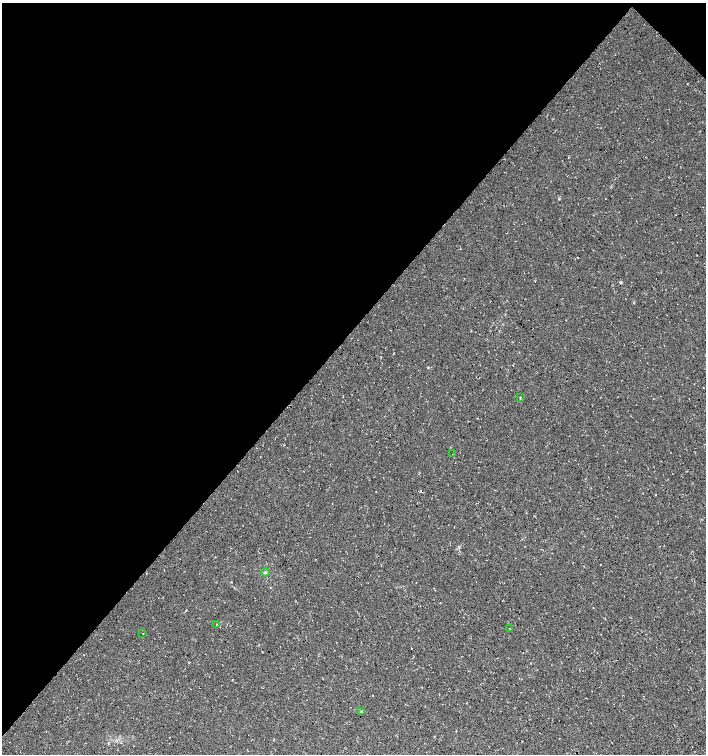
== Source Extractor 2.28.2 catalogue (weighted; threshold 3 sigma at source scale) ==
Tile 2 of 4 x 4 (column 2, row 1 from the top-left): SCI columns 1643-3050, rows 4513-6016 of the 6032 x 6030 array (HDU 1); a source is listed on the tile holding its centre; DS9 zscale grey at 2 x 2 block average (1 PNG px = mean of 2 x 2 image px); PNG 708 x 756 px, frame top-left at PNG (2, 3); each listed source drawn as its Kron ellipse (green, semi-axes under 4 px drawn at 4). Shown black and unused: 45% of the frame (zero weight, under 3 of 4 exposures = <1% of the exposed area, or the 3 px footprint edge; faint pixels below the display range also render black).
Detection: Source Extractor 2.28.2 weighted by HDU 2 'WHT'; one run over the whole footprint, this tile lists its part. Background 0.00754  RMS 0.0039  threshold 0.0178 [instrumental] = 3 sigma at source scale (4.5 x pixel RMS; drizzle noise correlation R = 1.50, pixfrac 1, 0.0396/0.0396 arcsec/px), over >= 5 px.
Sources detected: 7; all 7 listed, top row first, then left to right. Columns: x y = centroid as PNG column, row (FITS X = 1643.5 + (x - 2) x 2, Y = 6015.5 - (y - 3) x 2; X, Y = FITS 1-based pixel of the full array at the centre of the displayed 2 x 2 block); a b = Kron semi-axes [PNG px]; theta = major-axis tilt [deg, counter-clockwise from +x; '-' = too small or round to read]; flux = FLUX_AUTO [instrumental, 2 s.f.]
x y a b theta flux
520 397 4 2 - 0.66
453 454 2 2 - 1.1
265 572 4 3 - 1.1
217 625 2 2 - 0.45
509 629 3 2 - 0.56
143 633 2 2 - 0.39
362 711 3 3 - 1.8